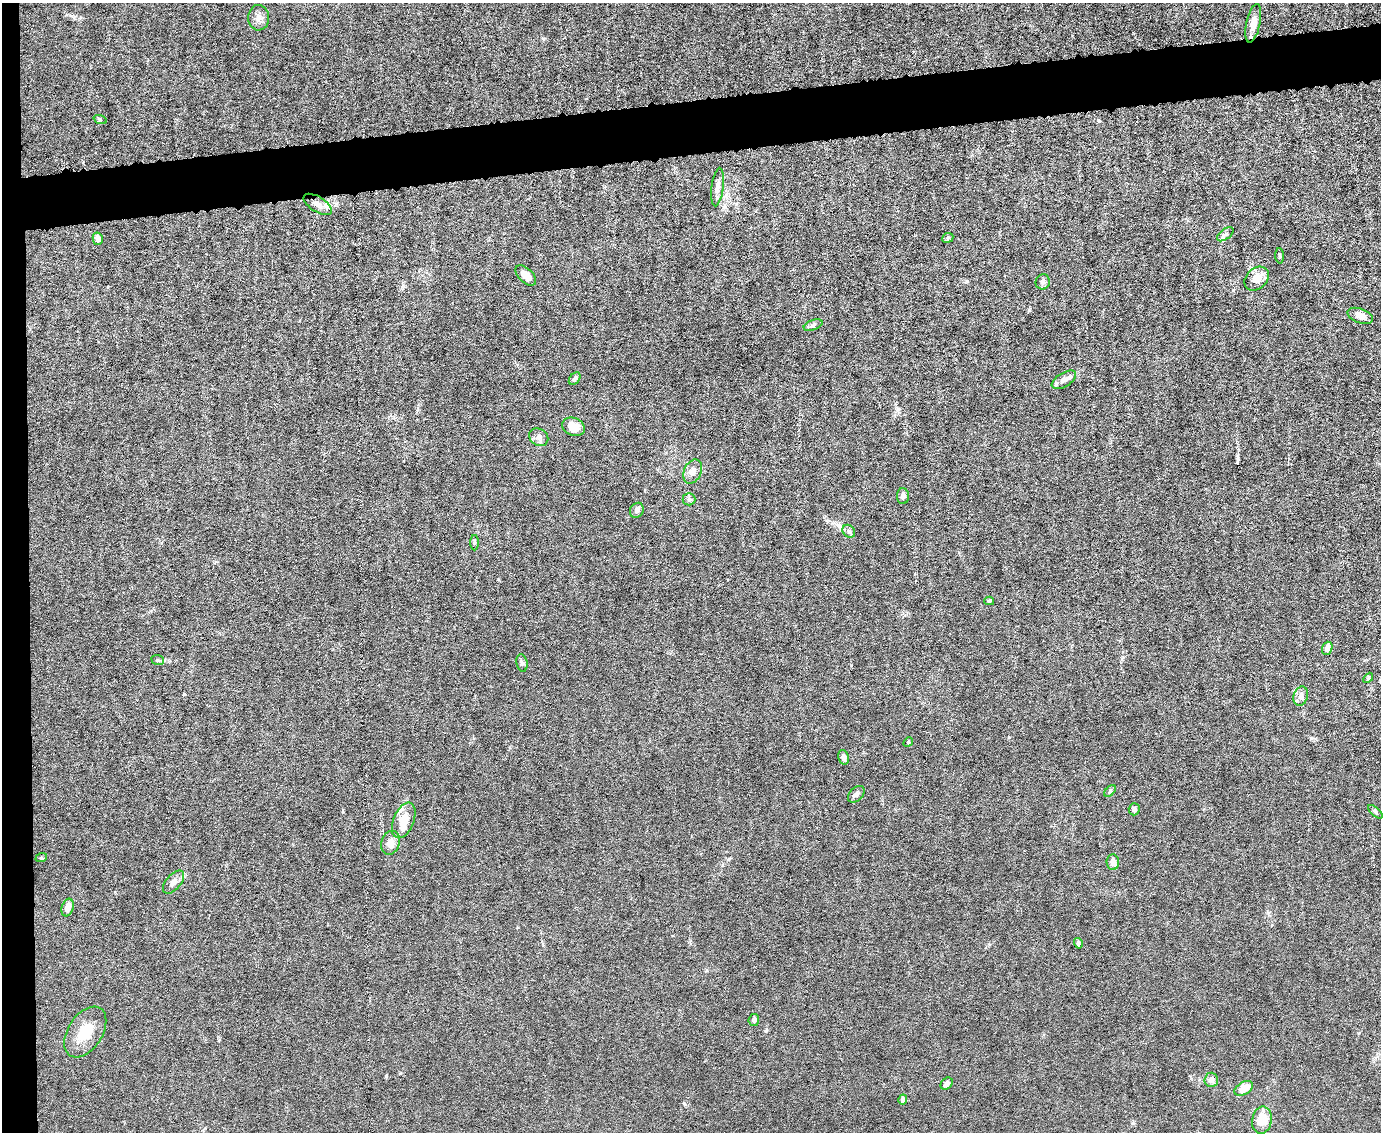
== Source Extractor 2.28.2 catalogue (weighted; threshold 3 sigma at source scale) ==
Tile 7 of 3 x 4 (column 1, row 3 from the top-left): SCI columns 231-1609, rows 1131-2260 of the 4491 x 4519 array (HDU 1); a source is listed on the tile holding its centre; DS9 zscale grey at full resolution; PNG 1383 x 1134 px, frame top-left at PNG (2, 3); each listed source drawn as its Kron ellipse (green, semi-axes under 4 px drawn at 4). Shown black and unused: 7% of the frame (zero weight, under 6 of 12 exposures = <1% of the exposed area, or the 3 px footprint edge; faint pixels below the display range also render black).
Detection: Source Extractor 2.28.2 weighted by HDU 2 'WHT'; one run over the whole footprint, this tile lists its part. Background 0.0159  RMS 0.0032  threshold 0.0131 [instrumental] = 3 sigma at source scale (4.09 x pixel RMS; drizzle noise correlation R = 1.36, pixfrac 0.8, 0.05/0.05 arcsec/px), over >= 5 px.
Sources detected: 57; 1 cosmic-ray / hot-pixel residue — neither listed nor drawn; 6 inside a brighter listed object's ellipse — not listed separately; the other 50 listed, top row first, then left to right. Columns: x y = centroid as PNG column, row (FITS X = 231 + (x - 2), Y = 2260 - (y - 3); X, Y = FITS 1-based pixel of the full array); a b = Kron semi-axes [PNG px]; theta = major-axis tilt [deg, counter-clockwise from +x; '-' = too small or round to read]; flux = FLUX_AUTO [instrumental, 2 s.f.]
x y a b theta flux
259 18 12 10 -88 2
1253 23 19 7 77 2.4
100 119 7 4 -19 0.45
718 187 19 6 83 2
318 204 16 7 -32 2.1
1225 234 9 5 36 0.83
948 238 6 4 24 0.51
98 239 6 5 - 2.1
1280 256 7 3 -87 0.48
526 275 12 7 -43 2.3
1257 279 13 10 43 3.1
1043 282 8 7 - 0.93
1360 316 13 7 -21 2.5
813 325 10 5 20 0.71
575 379 7 5 51 0.6
1064 380 14 7 32 1.5
573 427 12 8 -23 4
539 437 10 8 -34 1.3
693 472 13 8 66 2.1
903 496 8 6 -88 1.3
689 499 6 6 - 0.66
637 510 8 6 57 1.1
849 531 7 5 -47 0.69
475 543 8 4 90 0.44
989 601 5 4 - 0.36
1327 648 6 5 - 1.6
158 660 6 5 - 0.47
522 663 9 5 -79 0.73
1368 678 6 3 46 0.4
1301 696 10 7 72 1.3
908 742 5 4 - 0.38
843 757 7 5 -77 0.91
1110 791 7 4 46 0.42
856 794 10 6 45 0.97
1134 809 6 5 - 0.85
1375 812 9 4 -41 0.54
404 820 19 10 68 4.3
390 843 12 9 72 2.3
41 858 6 4 18 0.35
1113 862 8 6 -86 2.2
174 882 13 7 49 1.8
68 908 9 6 73 2.2
1078 943 5 4 - 0.56
754 1020 6 5 - 1
85 1032 28 17 57 7
1211 1080 7 7 - 1.5
947 1084 7 5 42 1.1
1244 1088 10 6 31 4.1
903 1099 5 4 - 1.5
1262 1120 13 10 79 6.3
Overlapping masked pixels (flux is a lower limit): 1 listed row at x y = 318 204
Unlisted compact peaks at least as high as the median listed source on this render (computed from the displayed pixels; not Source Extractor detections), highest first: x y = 898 409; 184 694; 684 1103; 343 812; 967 281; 543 38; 1311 738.